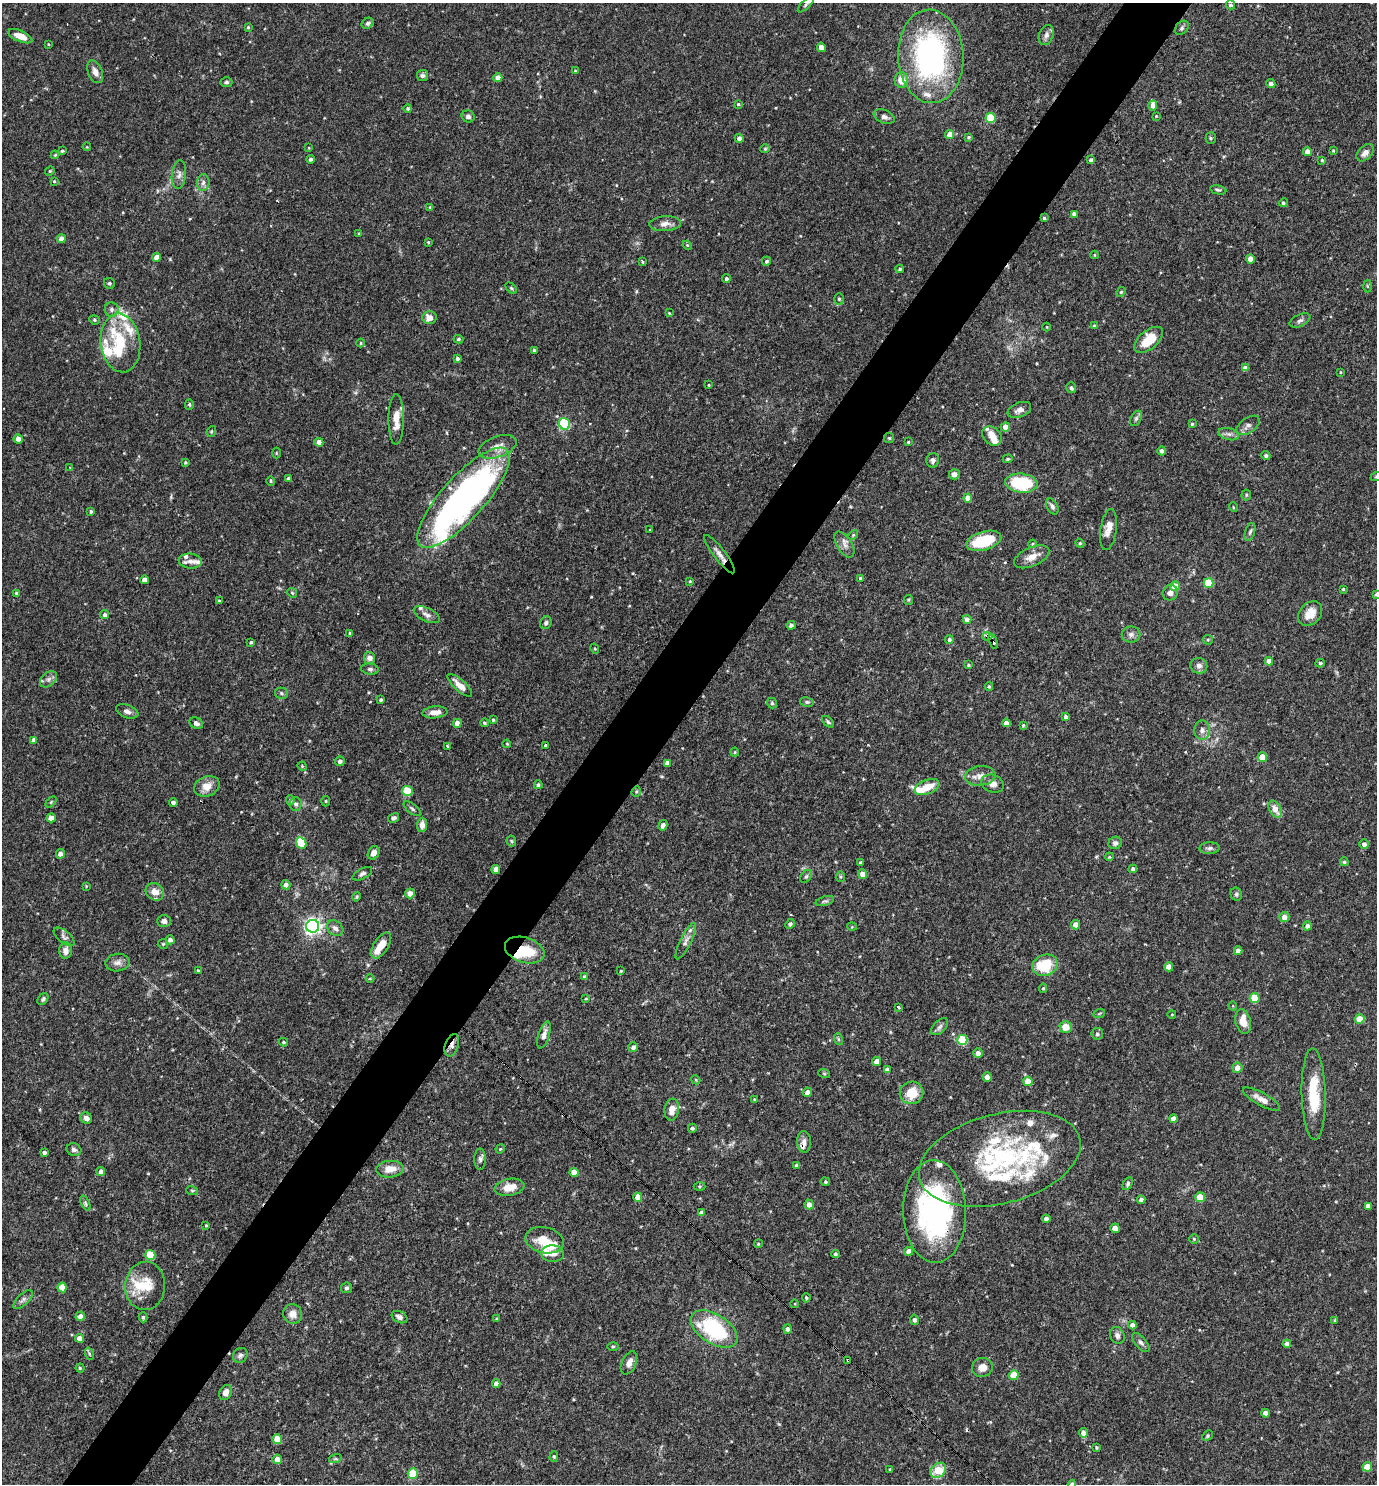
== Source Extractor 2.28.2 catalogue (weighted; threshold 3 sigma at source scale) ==
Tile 7 of 4 x 4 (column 3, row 2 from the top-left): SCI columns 2897-4271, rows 2967-4448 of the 5936 x 5931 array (HDU 1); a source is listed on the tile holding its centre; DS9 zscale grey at full resolution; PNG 1379 x 1486 px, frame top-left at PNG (2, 3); each listed source drawn as its Kron ellipse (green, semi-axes under 4 px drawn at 4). Shown black and unused: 5% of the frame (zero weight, under 3 of 4 exposures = <1% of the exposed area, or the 3 px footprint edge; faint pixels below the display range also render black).
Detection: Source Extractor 2.28.2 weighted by HDU 2 'WHT'; one run over the whole footprint, this tile lists its part. Background 0.0682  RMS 0.0034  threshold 0.0154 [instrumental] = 3 sigma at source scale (4.5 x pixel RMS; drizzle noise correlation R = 1.50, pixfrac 1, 0.05/0.05 arcsec/px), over >= 5 px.
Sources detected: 395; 3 inside a brighter object's white glare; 1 cosmic-ray / hot-pixel residue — neither listed nor drawn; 29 inside a brighter listed object's ellipse — not listed separately; the other 362 listed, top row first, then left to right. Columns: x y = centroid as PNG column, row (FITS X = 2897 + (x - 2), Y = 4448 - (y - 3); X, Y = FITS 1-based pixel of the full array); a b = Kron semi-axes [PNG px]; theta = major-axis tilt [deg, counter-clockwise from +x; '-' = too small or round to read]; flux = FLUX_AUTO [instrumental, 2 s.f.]
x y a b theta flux
806 4 10 4 44 0.69
1231 5 5 4 - 0.65
368 23 6 5 - 0.85
248 27 3 3 - 0.36
1182 28 8 6 47 0.73
1046 35 10 7 70 1.7
20 36 13 5 -23 3.2
48 44 4 2 - 0.24
821 47 4 4 - 2.7
931 56 47 32 -87 77
575 71 4 3 - 0.28
95 72 12 7 -67 2
423 75 6 5 - 0.76
498 78 4 4 - 3.2
901 80 8 7 - 4.3
226 82 6 5 - 0.73
1271 84 4 4 - 1.3
738 104 3 3 - 0.39
1153 105 5 4 - 2.3
408 108 4 4 - 0.53
468 116 6 6 - 0.98
1156 116 3 2 - 0.26
884 117 11 6 -21 1.4
990 118 5 5 - 14
950 134 4 4 - 3.1
969 137 4 3 - 0.46
739 138 4 4 - 1.5
1211 138 5 5 - 0.47
87 147 4 3 - 0.28
309 148 4 2 - 0.22
765 149 4 4 - 0.39
1333 150 4 3 - 0.36
62 151 3 3 - 0.45
1308 152 4 4 - 2.8
1365 153 10 6 45 1.8
55 155 4 3 - 0.37
310 159 4 4 - 0.81
1091 160 4 3 - 0.73
1322 160 4 4 - 0.41
50 171 5 4 - 0.43
179 175 15 7 84 1.8
54 181 3 3 - 0.31
203 182 8 6 84 1.3
1218 190 8 4 -11 0.64
1283 203 4 4 - 0.6
430 207 4 3 - 0.29
1074 214 4 4 - 1.2
1044 218 3 3 - 0.43
665 224 16 7 4 2.1
359 234 4 3 - 0.33
61 239 4 4 - 2.3
428 242 3 3 - 0.3
687 245 5 4 - 0.36
1094 255 4 3 - 0.25
157 257 4 4 - 3.6
1250 259 4 4 - 2.8
766 261 4 4 - 0.61
642 262 4 2 - 0.37
900 269 4 3 - 0.49
726 279 4 4 - 0.68
109 283 6 5 - 0.6
1367 286 6 4 -88 0.39
511 288 7 4 -45 0.47
1121 292 5 4 - 0.45
839 299 6 5 - 0.59
111 310 7 7 - 1
669 313 4 3 - 0.28
429 318 7 6 - 2.8
94 320 5 4 - 0.51
1300 320 11 6 24 1
1094 326 4 3 - 0.45
1047 327 4 3 - 0.25
458 339 5 4 - 0.54
1149 340 17 9 41 9
120 343 29 19 -83 13
361 343 4 3 - 0.3
534 350 3 3 - 0.46
457 358 4 4 - 0.8
1245 368 4 4 - 2
1341 372 4 2 - 0.27
709 385 4 2 - 0.25
1071 388 5 5 - 0.7
189 404 5 4 - 0.5
1019 410 12 7 22 1.8
1136 418 8 5 63 0.75
396 419 25 7 90 4.4
565 424 6 5 - 30
1192 424 4 4 - 0.42
1248 425 13 7 34 1.6
1005 427 4 4 - 2.3
211 431 5 4 - 0.43
1229 434 10 6 -15 1.2
992 436 11 8 -43 2.9
889 438 5 5 - 0.44
18 439 4 4 - 3.2
319 442 4 4 - 2.6
908 442 3 3 - 0.35
497 447 20 10 20 3.5
1162 451 4 4 - 0.89
276 453 5 3 - 0.3
1266 456 4 4 - 0.74
1008 459 5 4 - 0.43
933 460 7 6 - 1
185 462 3 3 - 0.45
70 468 3 3 - 0.29
954 474 5 5 - 1.6
1376 477 6 3 19 0.41
289 478 4 3 - 0.98
271 481 4 4 - 0.38
1021 483 16 9 -7 20
1246 495 5 5 - 0.45
463 498 65 21 48 120
968 498 4 4 - 3.3
1052 506 8 5 -66 0.96
1233 507 5 3 - 0.28
91 511 3 3 - 0.54
1109 529 21 8 82 3
650 530 4 3 - 0.25
1250 532 9 4 71 0.78
853 535 6 3 46 0.4
984 541 18 9 16 15
1080 543 4 4 - 0.37
1033 544 4 3 - 0.3
844 545 14 7 -58 1.9
719 554 24 6 -52 2.3
1032 557 19 9 23 3.4
190 561 11 7 -6 1.9
860 578 4 3 - 0.5
144 580 4 4 - 2.1
690 581 4 3 - 0.36
1208 583 5 5 - 12
1175 586 5 4 - 8.2
1343 589 3 3 - 0.34
16 593 4 3 - 0.44
292 593 5 4 - 0.46
1170 593 8 7 - 1.7
1376 594 4 3 - 0.41
908 600 5 4 - 0.41
219 601 4 3 - 0.38
1310 613 14 10 48 4.3
105 615 4 4 - 0.79
427 615 14 6 -25 1.6
967 619 4 4 - 2.1
546 623 6 5 - 0.8
791 625 4 4 - 1
350 633 4 3 - 0.5
1131 634 9 8 - 1.4
987 636 5 4 - 2.2
949 639 4 4 - 0.78
1208 640 5 4 - 0.42
993 641 8 3 -72 2.5
251 642 3 3 - 0.43
595 649 5 3 - 0.32
369 658 6 5 - 2.4
1269 661 4 4 - 2.7
1320 663 4 4 - 0.56
968 665 4 3 - 0.42
1199 666 8 8 - 1.5
370 669 9 5 -7 0.87
48 679 10 6 41 1.3
460 685 15 5 -42 3.3
989 686 4 3 - 0.47
281 693 6 5 - 0.64
381 700 3 3 - 0.51
807 702 7 4 -9 0.6
772 703 5 5 - 0.57
127 711 11 6 -20 1.4
435 712 12 6 5 2.5
1066 716 4 4 - 0.77
493 720 3 3 - 0.44
828 722 7 4 -45 0.63
196 723 7 5 -31 1
457 723 4 4 - 2.6
484 723 4 4 - 0.47
1006 723 4 4 - 1.6
1023 725 4 3 - 0.45
1202 730 9 8 - 1.7
34 740 4 4 - 1.4
507 744 4 3 - 0.27
447 746 3 3 - 3.5
546 746 3 3 - 0.83
735 752 4 4 - 0.36
1262 757 4 4 - 6
340 761 5 5 - 1.2
667 763 4 4 - 1.6
302 766 5 4 - 0.33
980 776 15 9 7 2.8
993 784 11 8 -24 2.3
538 785 4 4 - 0.63
207 786 13 10 22 3.7
927 787 13 7 22 5.8
407 791 5 5 - 15
636 791 5 4 - 0.48
290 800 5 4 - 0.75
326 801 5 3 - 0.33
51 802 6 4 46 0.45
173 802 4 4 - 0.96
295 804 6 6 - 0.95
412 809 10 5 -38 0.79
1275 809 9 6 -65 3
51 818 4 4 - 3.1
394 818 6 4 31 0.86
422 825 7 5 87 2
663 825 5 4 - 1.4
511 841 5 5 - 0.5
301 843 6 5 - 8.9
1115 843 7 6 - 1.2
1364 844 5 5 - 1.3
1210 848 10 6 1 1
374 853 7 5 60 2
60 854 5 4 - 1.5
1109 857 4 3 - 0.34
1344 862 4 4 - 0.64
861 863 4 3 - 0.72
496 869 4 4 - 2.3
1133 869 4 4 - 0.78
362 874 11 5 29 0.9
862 874 5 4 - 2.8
806 876 7 5 49 0.63
840 877 5 4 - 0.46
286 885 5 4 - 1.3
86 886 4 3 - 0.26
155 892 10 8 -38 3.2
410 893 5 5 - 2.7
1236 894 7 5 -68 0.69
357 897 5 3 - 0.4
825 901 9 4 17 0.73
1284 917 5 5 - 2.4
164 921 7 6 - 1.3
790 924 5 4 - 0.73
1076 925 5 4 - 2.2
313 926 6 6 - 120
1307 926 4 4 - 1.3
852 927 5 3 - 0.27
335 928 9 7 -39 1.5
64 937 12 6 -39 1
170 940 4 4 - 1.4
686 941 20 5 63 2
163 944 5 5 - 0.44
381 945 15 7 58 4.6
65 950 8 6 86 2
525 950 20 12 -18 13
1238 951 4 4 - 1.8
118 963 12 9 9 1.9
1045 965 13 10 22 12
1169 967 4 4 - 3.3
198 971 3 3 - 0.42
621 971 3 3 - 0.31
585 977 4 3 - 0.91
370 979 4 3 - 0.28
1043 988 4 4 - 0.42
1255 998 5 5 - 9.5
43 999 7 4 54 0.78
586 999 4 3 - 0.27
1233 1006 5 3 - 0.27
898 1007 3 3 - 0.7
1099 1014 6 3 20 0.39
1172 1014 4 3 - 0.23
1360 1019 5 4 - 6.6
1243 1021 13 7 -77 4.3
940 1027 10 6 45 1
1066 1027 6 5 - 4.6
1097 1034 6 5 - 0.72
544 1035 14 5 72 1.8
838 1039 6 4 -72 0.48
962 1040 5 5 - 18
283 1042 4 3 - 0.44
452 1045 12 6 71 1.7
633 1047 5 4 - 1.1
978 1053 4 4 - 2
877 1061 4 4 - 3
1237 1068 5 5 - 2.5
887 1070 4 4 - 1.6
824 1073 6 4 -19 0.39
987 1077 5 4 - 1.6
696 1080 4 3 - 0.31
1028 1081 4 4 - 5
807 1092 5 4 - 1.9
911 1093 12 11 - 7.2
1314 1094 46 12 -89 13
754 1099 3 2 - 0.24
1261 1099 21 6 -29 2.8
672 1110 11 7 83 3
86 1118 6 5 - 1.6
1173 1119 4 4 - 2.2
692 1128 4 4 - 0.8
804 1142 10 7 -87 1.6
500 1149 5 3 - 0.35
74 1150 7 6 - 0.97
44 1152 4 3 - 1.1
480 1159 10 5 -90 1
1000 1159 83 45 14 56
797 1165 4 4 - 0.72
390 1169 14 8 6 4
101 1172 4 4 - 1.5
574 1172 4 4 - 3.1
825 1182 4 4 - 0.45
1128 1184 7 4 61 0.63
700 1186 6 3 0 0.4
509 1187 15 8 11 4.7
192 1191 6 3 -20 0.39
638 1197 5 4 - 3.7
1200 1197 5 5 - 9.4
1141 1200 4 4 - 1
85 1203 8 4 -67 0.59
809 1205 5 4 - 2
1368 1206 4 4 - 1.8
935 1211 51 31 -88 76
701 1213 4 4 - 1.5
1046 1219 4 4 - 1.1
206 1225 3 3 - 0.34
1115 1228 4 4 - 4.3
1194 1239 4 4 - 0.4
545 1240 19 13 -12 7.1
758 1244 4 3 - 0.35
909 1251 4 4 - 2.3
553 1254 11 8 -1 1.8
835 1254 4 4 - 0.65
150 1255 5 5 - 14
145 1286 24 20 85 9.1
62 1287 5 4 - 6.7
346 1288 5 5 - 0.72
806 1298 4 4 - 0.52
23 1300 12 5 44 1.2
795 1304 4 3 - 0.25
293 1314 10 9 - 3.1
80 1316 4 4 - 2.2
143 1317 5 4 - 0.59
399 1317 8 5 -27 1.3
497 1319 3 3 - 0.5
914 1320 5 4 - 0.76
1335 1320 4 3 - 0.32
1132 1325 4 4 - 1.3
714 1329 26 14 -33 31
787 1329 5 4 - 0.98
1117 1335 9 7 -66 1.4
79 1338 4 4 - 3
1141 1342 12 5 -50 1.1
1287 1344 4 4 - 1.8
613 1347 5 3 - 0.39
90 1354 6 4 -69 0.56
240 1355 8 7 - 0.95
848 1360 3 2 - 0.43
629 1363 12 7 65 2.2
982 1367 10 9 - 3
80 1368 4 4 - 0.39
1014 1375 5 5 - 8.9
496 1383 4 4 - 1.9
226 1392 8 6 66 2.2
1265 1413 4 4 - 2.2
1083 1433 4 4 - 1.9
1208 1436 6 4 43 0.48
277 1439 5 5 - 6.7
1096 1447 3 3 - 0.43
554 1457 5 4 - 0.46
277 1459 4 4 - 3.3
335 1459 6 4 17 0.46
1367 1467 4 4 - 6.8
890 1469 3 3 - 0.34
938 1470 9 6 39 7.6
413 1473 5 5 - 12
1072 1484 4 4 - 1.4
Overlapping masked pixels (flux is a lower limit): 8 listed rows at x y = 463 498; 719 554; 987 636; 993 641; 452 1045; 804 1142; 935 1211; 848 1360
Isophote crosses this tile's border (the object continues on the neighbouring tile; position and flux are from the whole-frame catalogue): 3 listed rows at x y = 1376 477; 1376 594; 1072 1484